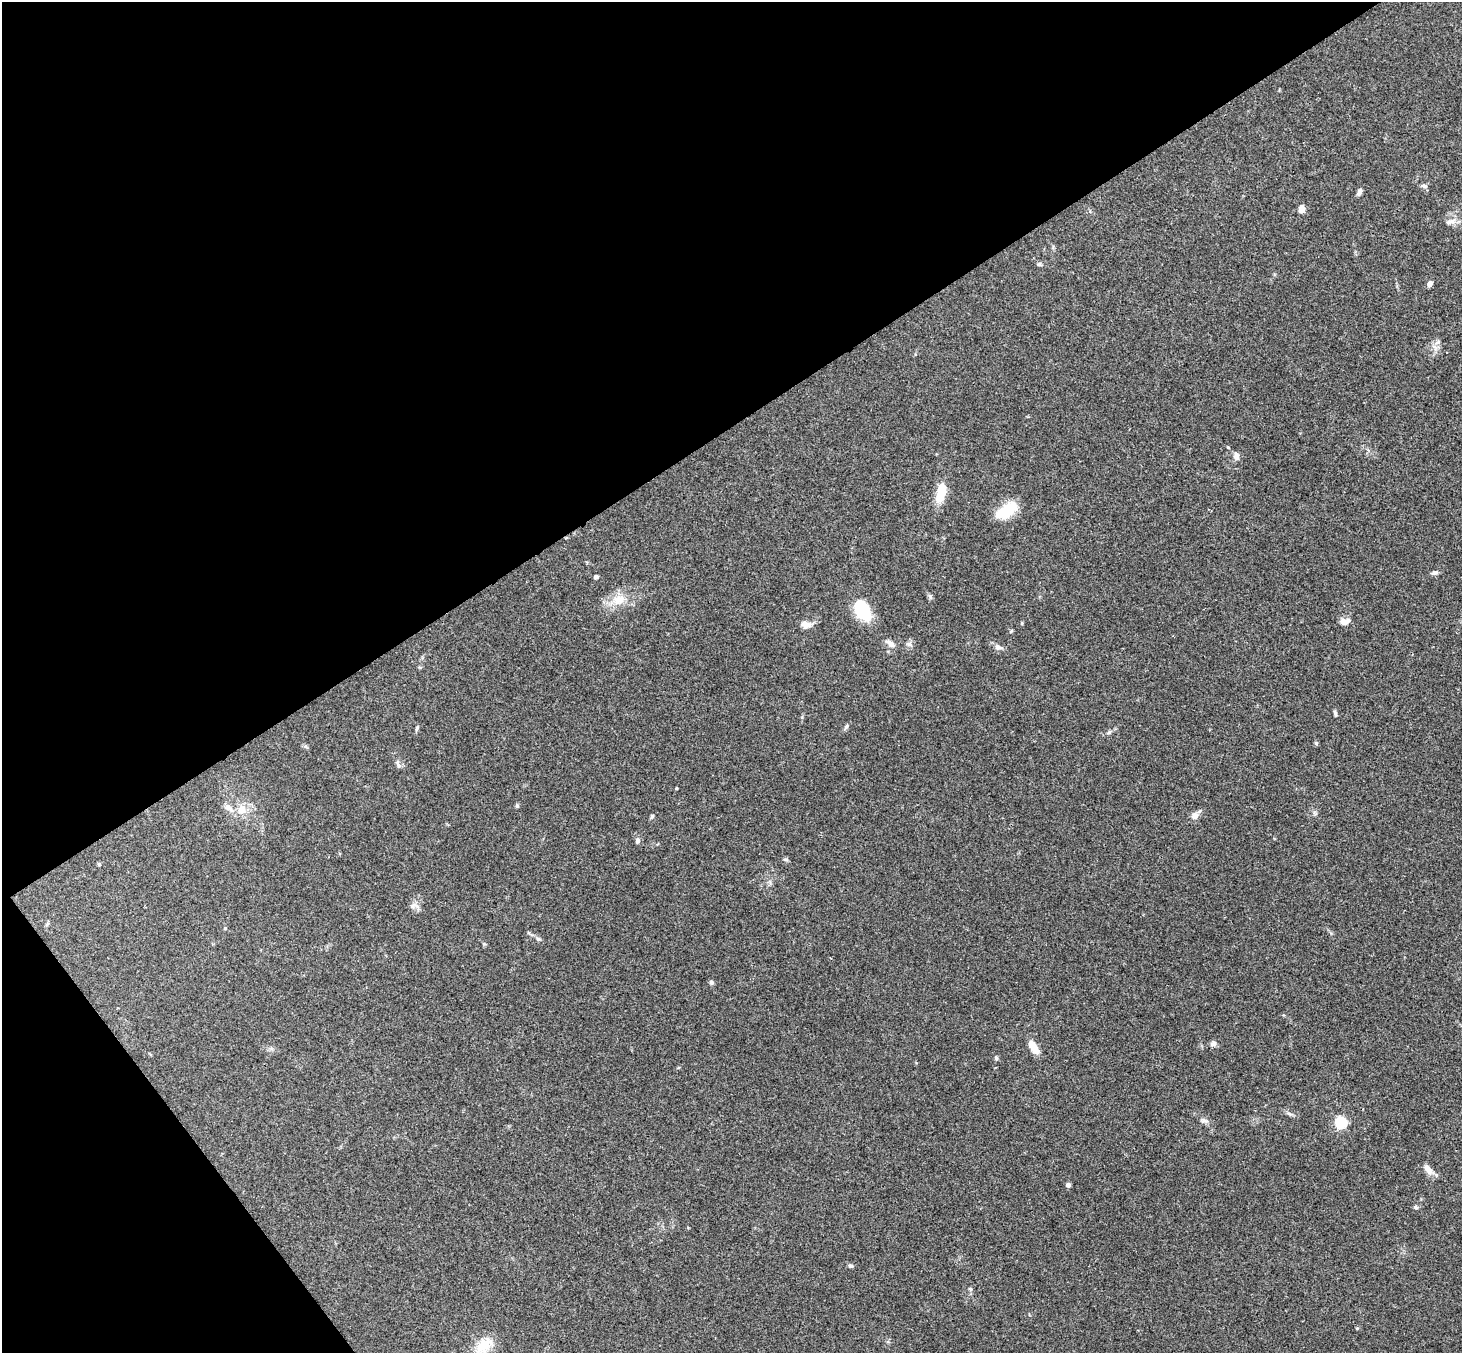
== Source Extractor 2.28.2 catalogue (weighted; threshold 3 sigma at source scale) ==
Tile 5 of 4 x 4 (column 1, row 2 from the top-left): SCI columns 53-1512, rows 3032-4382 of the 5945 x 5927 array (HDU 1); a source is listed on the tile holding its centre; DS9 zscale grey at full resolution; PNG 1464 x 1355 px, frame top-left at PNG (2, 2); no overlay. Shown black and unused: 36% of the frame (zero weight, under 3 of 4 exposures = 6% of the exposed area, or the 3 px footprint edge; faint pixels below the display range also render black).
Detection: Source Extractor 2.28.2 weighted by HDU 2 'WHT'; one run over the whole footprint, this tile lists its part. Background 0.215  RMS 0.0084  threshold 0.0377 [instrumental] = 3 sigma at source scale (4.5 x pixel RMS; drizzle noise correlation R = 1.50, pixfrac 1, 0.05/0.05 arcsec/px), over >= 5 px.
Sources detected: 53; all 53 listed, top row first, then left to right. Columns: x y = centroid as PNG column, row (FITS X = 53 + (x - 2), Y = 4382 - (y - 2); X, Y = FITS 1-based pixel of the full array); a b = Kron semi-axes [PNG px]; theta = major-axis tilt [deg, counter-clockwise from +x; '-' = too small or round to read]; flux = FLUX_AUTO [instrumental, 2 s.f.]
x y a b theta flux
1424 186 9 6 -22 2.4
1359 192 9 5 68 2.8
1302 209 9 7 -89 5
1450 221 14 7 11 5.1
1430 283 6 5 - 3.6
1437 342 9 6 28 2.7
1236 456 10 7 -84 3.5
941 493 24 9 76 20
1007 510 24 12 35 26
1434 573 10 5 18 2.4
596 577 4 4 - 2.7
930 596 8 5 -65 1.6
619 599 18 12 7 13
863 611 22 13 -63 38
1344 621 13 7 13 5.2
1022 623 5 3 - 0.76
805 625 12 8 -16 5.6
1011 631 5 3 - 0.86
890 643 13 6 -37 4.4
909 644 7 6 - 2.2
998 647 10 7 -23 3.8
1335 713 8 4 -75 1.5
846 727 8 4 54 1.7
417 728 8 4 64 1.4
1109 732 7 4 45 1.4
1316 743 6 4 -19 0.92
398 764 14 4 -71 2.4
677 788 3 3 - 0.85
517 806 5 4 - 1
228 807 12 7 -40 5
242 810 13 11 70 9.8
652 816 6 4 74 1.4
1195 816 7 7 - 5.5
637 840 7 6 - 2.4
786 860 7 4 0 1.2
99 864 5 4 - 0.93
413 906 13 6 8 3.6
47 924 7 4 45 1.3
225 928 4 4 - 0.8
538 939 6 5 - 1.4
711 982 6 5 - 1.7
1213 1043 7 6 - 3.3
1033 1046 16 7 -58 11
996 1058 6 5 - 1.3
1289 1114 9 4 -10 1.8
1204 1120 9 6 -10 2.4
1341 1123 5 5 - 100
1428 1169 16 7 -50 6.3
1068 1185 4 4 - 3.6
1416 1207 5 5 - 1.6
851 1266 7 5 -21 1.7
970 1289 5 4 - 1.2
484 1346 29 15 40 18